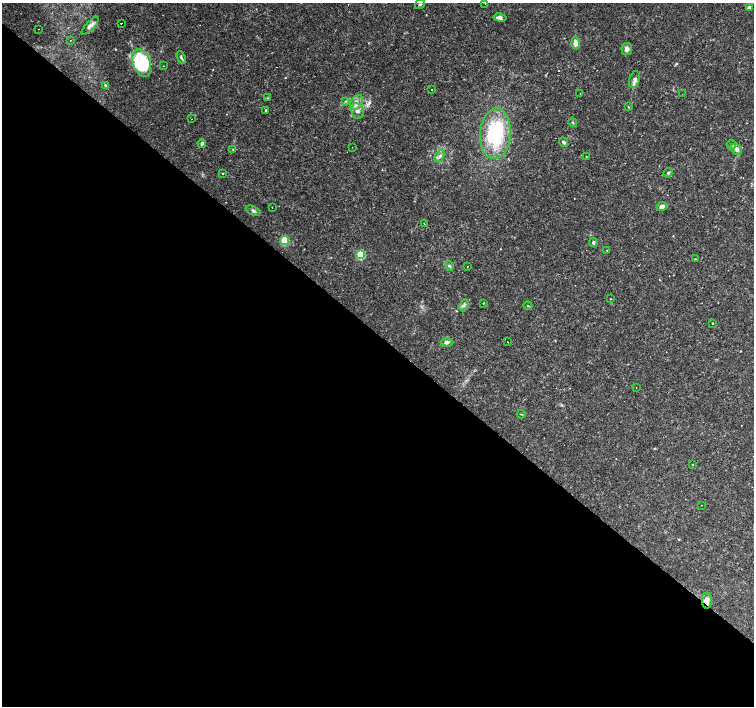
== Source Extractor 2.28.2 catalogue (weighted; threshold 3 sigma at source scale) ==
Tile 14 of 4 x 4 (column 2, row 4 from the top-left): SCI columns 1504-3006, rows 229-1636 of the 6011 x 6021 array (HDU 1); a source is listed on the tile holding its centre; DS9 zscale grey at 2 x 2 block average (1 PNG px = mean of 2 x 2 image px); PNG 756 x 708 px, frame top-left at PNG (2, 3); each listed source drawn as its Kron ellipse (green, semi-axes under 4 px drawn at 4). Shown black and unused: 53% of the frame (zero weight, under 2 of 3 exposures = <1% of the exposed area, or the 3 px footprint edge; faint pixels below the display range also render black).
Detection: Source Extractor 2.28.2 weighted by HDU 2 'WHT'; one run over the whole footprint, this tile lists its part. Background 0.032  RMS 0.0033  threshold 0.0146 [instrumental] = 3 sigma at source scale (4.5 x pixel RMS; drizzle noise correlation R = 1.50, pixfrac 1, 0.0396/0.0396 arcsec/px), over >= 5 px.
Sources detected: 70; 1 too faint to see at this stretch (2 x 2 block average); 9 cosmic-ray / hot-pixel residue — neither listed nor drawn; the other 60 listed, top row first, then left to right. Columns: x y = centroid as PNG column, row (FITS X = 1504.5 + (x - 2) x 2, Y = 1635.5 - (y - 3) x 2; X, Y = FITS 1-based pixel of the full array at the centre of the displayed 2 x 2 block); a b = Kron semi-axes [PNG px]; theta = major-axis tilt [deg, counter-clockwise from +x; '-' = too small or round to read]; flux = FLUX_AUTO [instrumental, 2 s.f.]
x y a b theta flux
485 3 2 2 - 0.41
420 4 5 3 - 1.1
749 7 4 3 - 1.9
500 18 7 4 -12 2.6
121 23 2 2 - 3.2
90 26 11 4 46 3.8
39 29 2 2 - 0.26
70 40 2 2 - 0.45
576 43 6 4 -87 5.6
627 49 6 5 - 3.4
181 57 6 3 -68 1.4
142 63 14 8 -69 59
164 66 2 2 - 0.35
634 79 9 5 72 2.8
105 85 3 3 - 0.9
432 90 2 2 - 0.36
580 93 2 2 - 0.48
682 94 2 2 - 0.41
268 98 3 3 - 0.58
346 101 3 2 - 0.65
357 103 8 5 56 4.3
628 107 3 2 - 0.49
266 110 2 2 - 97
357 111 8 6 -68 3.9
191 119 2 2 - 0.4
573 122 5 2 - 0.62
495 134 25 15 86 58
563 142 5 3 - 1.3
202 143 4 3 - 2.4
732 145 5 4 - 1.7
352 147 2 2 - 0.3
233 149 3 3 - 0.6
737 149 6 5 - 3.7
440 156 7 3 50 2.1
586 157 2 2 - 0.35
223 173 3 2 - 0.63
668 173 5 4 - 1.1
662 207 5 4 - 3.9
272 208 2 2 - 1.3
253 211 8 3 -24 1.6
424 223 2 2 - 0.53
285 241 4 4 - 14
593 242 4 3 - 1.5
607 250 2 2 - 0.76
361 255 4 3 - 44
695 259 2 2 - 1.3
449 266 5 4 - 1.3
468 267 2 2 - 0.34
611 299 2 2 - 0.3
484 303 2 2 - 2.2
464 305 6 3 64 1.7
528 306 4 2 - 0.58
712 323 2 2 - 0.79
447 342 6 4 -2 2.2
508 342 2 2 - 0.71
636 388 2 2 - 0.55
521 414 4 2 - 0.51
692 465 2 2 - 0.34
701 505 2 2 - 0.32
707 600 8 5 89 4.5
Overlapping masked pixels (flux is a lower limit): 1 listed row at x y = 707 600
Diffuse or blended objects may show on this block-average render without a row.